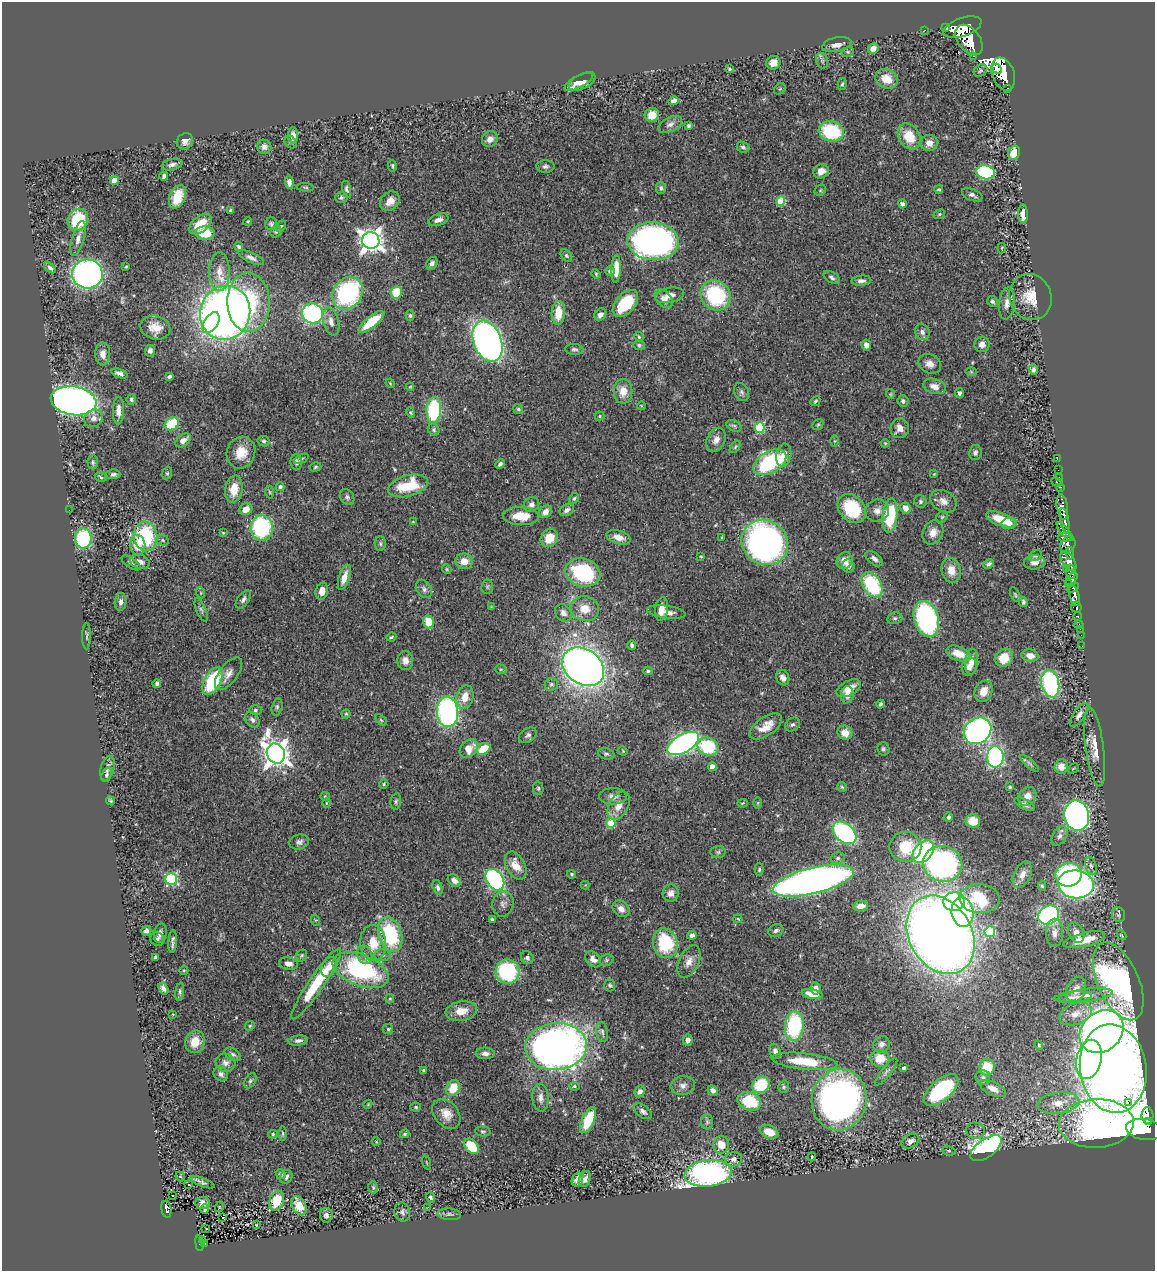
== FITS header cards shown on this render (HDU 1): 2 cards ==
NAXIS1  =                 1153
NAXIS2  =                 1269

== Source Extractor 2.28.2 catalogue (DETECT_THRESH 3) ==
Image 1153 x 1269 px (HDU 1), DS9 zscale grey, 1 PNG px = 1 image px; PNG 1157 x 1273 px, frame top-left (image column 1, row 1269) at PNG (2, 2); each listed source drawn as its Kron ellipse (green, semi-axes under 4 px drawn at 4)
Background 0.632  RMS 0.029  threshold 0.0874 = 3 sigma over >= 5 px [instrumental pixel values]
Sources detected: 486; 2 with non-positive FLUX_AUTO (blend fragments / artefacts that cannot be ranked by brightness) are neither listed nor drawn; the other 484 listed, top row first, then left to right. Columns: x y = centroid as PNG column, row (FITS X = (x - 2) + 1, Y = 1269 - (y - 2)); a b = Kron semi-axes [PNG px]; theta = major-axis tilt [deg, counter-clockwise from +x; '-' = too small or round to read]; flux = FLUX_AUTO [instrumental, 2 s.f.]
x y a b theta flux
962 27 20 9 19 2900
946 28 4 3 - 36
925 30 3 2 - 5.7
969 40 17 11 -52 3300
837 44 15 7 12 16
873 48 5 5 - 14
848 52 6 4 19 3.1
974 56 4 3 - 47
822 61 8 6 -70 4.1
773 63 7 7 - 20
729 69 3 3 - 3.9
997 69 5 4 - 310
980 70 7 5 36 4.6
1003 74 17 11 -69 1900
886 79 12 9 -26 31
582 81 14 7 26 15
579 82 16 6 28 15
842 84 6 4 78 3.3
1008 88 3 3 - 40
780 89 6 5 - 3.3
674 101 5 4 - 10
652 115 7 7 - 23
670 124 13 7 26 10
688 126 4 4 - 3.6
831 131 13 10 -15 140
293 135 8 5 -89 13
909 136 14 10 -60 48
490 139 8 7 - 12
185 141 8 7 - 10
291 142 7 5 -55 3.6
929 143 8 8 - 15
264 147 7 7 - 8.4
743 147 6 5 - 4.3
1014 153 7 6 - 32
172 165 11 5 13 7.2
392 166 6 3 -80 2.9
545 166 9 6 1 6.3
821 171 8 7 - 18
986 172 9 7 -11 240
164 176 4 3 - 5
114 180 4 4 - 19
289 182 7 4 -83 7.3
305 187 8 3 -5 2.5
661 188 6 5 - 4.4
346 189 8 4 -76 4.4
939 189 4 3 - 2.4
820 190 6 5 - 2.7
972 195 11 6 -22 7.2
178 197 12 7 67 40
341 197 6 5 - 4.4
390 201 11 8 45 17
781 201 5 4 - 67
902 204 4 4 - 4.6
230 210 4 3 - 2.3
939 214 6 4 22 3
1023 214 10 4 -87 15
78 220 11 10 - 100
438 220 10 6 19 9.6
248 221 4 3 - 1.8
200 224 13 8 41 36
271 224 6 6 - 4.3
281 226 6 4 62 2.7
276 232 6 5 - 3.2
205 233 10 6 -4 57
78 239 18 6 74 13
371 241 8 8 - 1800
653 241 25 19 -4 780
239 246 5 4 - 3.8
1002 248 5 3 - 2.1
566 255 7 5 -51 3.8
251 258 14 5 -25 8.2
432 263 7 5 56 7.4
126 267 3 2 - 2.1
50 268 7 4 -40 4.7
616 269 14 5 88 31
610 271 5 4 - 5.9
219 272 19 10 89 27
87 274 15 14 - 780
596 274 5 4 - 2.2
832 277 9 5 -34 6.5
861 281 10 5 3 7
348 293 17 14 56 320
396 293 6 5 - 54
670 295 15 7 11 14
716 295 16 14 -44 180
1031 297 23 20 -67 48
664 299 11 7 -46 13
993 301 6 5 - 4.4
248 302 30 21 -89 170
625 303 16 9 49 89
1007 303 16 8 83 14
225 313 27 25 74 1700
313 313 10 10 - 310
558 313 12 6 87 43
600 315 6 5 - 9.7
410 316 5 4 - 3.4
331 322 14 7 -75 14
371 322 16 5 38 65
211 323 11 6 57 86
155 328 15 12 -14 28
922 332 8 7 - 8.2
639 337 5 4 - 2.7
488 341 21 14 -69 1100
982 344 7 7 - 11
639 345 5 5 - 3.4
866 345 5 4 - 9.5
574 349 9 5 -4 5.2
150 351 6 5 - 7.2
103 354 11 7 -90 14
930 364 12 9 -26 13
1033 370 5 4 - 5.9
971 372 6 4 -1 2.4
120 373 8 4 -19 6.5
169 376 4 3 - 4.2
390 383 5 3 - 1.8
934 386 11 7 -16 14
410 387 4 4 - 1.7
623 391 12 9 -90 22
742 392 9 7 -61 6.2
959 393 5 4 - 4.1
890 394 5 4 - 2.1
131 399 5 4 - 4.2
74 401 23 14 -9 1300
815 401 5 4 - 3
903 401 6 5 - 5.9
642 406 4 3 - 1.5
518 409 5 4 - 2.6
434 410 13 7 87 180
118 411 14 5 89 13
411 412 5 4 - 2.4
599 416 5 4 - 2.4
93 418 10 8 38 11
172 424 7 6 - 83
818 424 6 5 - 2.7
734 426 8 5 -28 4
759 428 5 5 - 150
900 428 10 9 - 15
434 430 6 5 - 4
183 440 9 5 37 15
716 440 12 9 65 14
264 441 6 5 - 4
835 441 6 4 90 2.4
885 443 4 4 - 1.9
735 447 7 3 55 2.6
241 453 16 14 67 38
975 453 7 6 - 6.1
784 455 11 7 79 22
301 459 8 4 27 3.4
1057 459 3 2 - 6.6
93 462 7 5 -89 3.8
296 462 8 5 -88 6.8
770 462 18 11 30 200
500 464 5 3 - 4.8
315 467 6 4 18 3.1
1058 470 2 2 - 5.7
167 473 6 5 - 3
113 474 7 5 1 5.3
934 474 4 4 - 1.8
101 477 6 4 -30 3.1
1059 477 2 2 - 7.5
1057 482 6 3 -24 52
408 486 20 10 15 83
280 487 4 4 - 5.6
1060 487 4 2 - 23
234 489 14 8 81 37
270 492 6 4 -87 2.7
347 497 8 6 -57 5.9
574 498 6 4 61 3.1
920 501 6 6 - 3.9
943 501 14 10 -30 15
531 504 8 7 - 8
1062 507 13 5 -81 750
852 508 16 12 -48 110
905 508 6 5 - 15
246 509 7 5 33 19
69 510 2 2 - 34
567 510 8 5 31 8.4
877 511 12 11 - 15
545 512 7 5 47 15
890 515 17 7 84 120
521 516 18 9 -1 40
942 517 6 5 - 3.1
1001 519 15 6 -20 51
1065 520 12 4 -80 790
413 522 4 4 - 1.8
1009 524 7 5 8 9.5
262 528 12 11 - 200
1065 531 12 4 -51 250
933 532 12 10 64 19
223 533 3 3 - 1.7
145 536 15 12 -82 170
619 537 12 6 -16 17
722 537 3 2 - 1.3
1064 537 7 4 -2 260
83 538 10 8 88 180
549 538 9 8 - 38
163 540 6 5 - 3.3
765 542 24 22 -35 810
380 544 7 5 -88 4.2
1068 544 8 7 - 450
138 545 10 7 -86 34
1070 553 6 4 -81 190
701 556 4 3 - 2
1035 556 7 5 30 3.9
874 559 10 5 -39 7.8
464 561 9 8 - 23
845 561 8 8 - 21
1068 561 11 6 -58 590
140 562 10 7 -17 14
1035 562 11 7 5 12
131 563 11 5 -35 5.4
988 564 6 4 29 5
848 566 6 6 - 7.9
447 569 5 4 - 2.2
1066 569 2 2 - 4.7
951 570 12 9 -76 24
1071 572 6 5 - 690
583 573 18 14 -18 200
344 577 13 5 72 21
1072 579 7 4 48 390
1068 583 3 2 - 130
872 585 14 9 -57 150
487 587 7 6 - 3.3
1073 588 6 4 32 340
424 589 10 7 -57 7.6
322 591 8 6 75 16
201 593 5 3 - 2
1015 595 8 4 -64 3
1075 596 11 5 -75 820
243 600 10 5 55 6.8
121 602 9 6 83 7.7
1023 602 5 4 - 3.8
491 607 3 3 - 1.6
1076 607 6 5 - 180
585 609 14 12 -13 30
662 609 12 6 81 21
201 610 12 5 -68 5.2
666 612 19 6 -8 17
563 613 9 7 -49 10
1077 616 4 3 - 71
895 618 8 5 13 4.2
926 619 18 12 -72 380
428 622 6 5 - 56
1079 625 4 3 - 29
1080 629 2 2 - 3.3
1081 635 2 2 - 6.1
86 636 13 3 -89 4.1
391 637 5 3 - 2.7
632 645 5 4 - 4.3
1082 646 3 2 - 3.5
959 654 13 7 -21 32
1030 656 8 6 -12 17
1004 658 9 8 - 44
405 660 9 8 - 13
972 662 13 6 84 14
969 666 9 7 74 14
583 667 22 17 -36 1600
501 669 6 4 -19 2.7
648 671 5 3 - 2.7
228 674 19 9 53 16
783 678 8 6 -65 10
213 681 15 8 62 130
157 684 4 4 - 5.5
551 684 6 6 - 4.5
1050 684 14 8 -79 270
849 688 13 7 27 24
984 691 11 8 66 24
847 695 8 6 82 11
465 697 12 8 75 26
881 704 4 3 - 4.5
277 707 8 5 76 4.7
255 710 6 5 - 3.8
447 712 15 10 -86 450
346 714 4 4 - 2.4
1079 715 14 6 56 9.2
252 720 9 6 -54 7.4
381 720 7 4 -44 3
792 725 8 6 39 5.4
766 726 18 9 34 27
978 731 14 12 39 890
845 733 8 7 - 22
528 735 9 7 33 6.1
683 743 18 9 29 640
708 747 11 8 -22 120
1095 747 40 9 -82 31
469 749 10 7 46 30
483 749 7 5 32 55
883 749 7 6 - 4.3
623 751 5 4 - 1.8
276 754 10 8 -65 2300
606 754 8 5 -13 4.4
995 757 11 8 -89 350
1030 763 12 4 -40 4.5
1061 766 7 6 - 16
712 767 4 4 - 25
107 768 13 6 75 11
1073 768 6 2 45 1.5
107 775 7 5 69 4.2
384 784 5 4 - 2.5
842 787 5 4 - 2.6
1010 787 3 3 - 2.1
538 788 7 5 -78 4
325 796 5 4 - 2.4
613 796 13 8 -1 13
1027 796 10 8 54 18
110 801 5 4 - 2.8
396 801 8 5 79 4.2
326 803 4 3 - 1.4
743 803 5 3 - 1.9
758 803 6 4 89 2.3
1025 804 11 5 -28 7.4
619 806 15 9 61 23
1077 816 15 12 -79 810
949 817 4 4 - 3.1
973 821 7 6 - 27
611 823 5 4 - 75
844 833 13 9 -42 310
1060 836 10 7 57 8
299 842 10 7 14 7.5
905 847 16 15 - 70
718 852 7 6 - 4.4
923 852 13 8 47 270
838 858 7 5 15 5
943 864 20 18 -15 540
516 865 15 9 -62 25
1091 866 9 5 -75 5.7
759 869 6 4 89 3.5
572 874 4 4 - 2.9
1022 875 14 8 64 16
1068 875 13 11 13 220
171 879 6 6 - 240
454 880 7 5 -40 10
495 880 12 8 -57 400
813 880 41 13 14 1700
1076 884 18 14 -9 910
585 885 4 4 - 1.7
1042 886 5 4 - 2.9
438 887 7 5 -74 5.6
671 893 8 8 - 12
979 899 20 14 -4 100
954 902 11 9 2 300
503 904 13 10 79 12
861 906 7 5 9 14
621 909 9 7 -44 14
963 912 15 11 -82 150
1049 915 11 9 30 480
1119 915 7 6 - 5.3
492 919 4 3 - 4
738 919 4 4 - 2.2
315 920 5 3 - 1.9
146 931 5 4 - 6.9
776 931 8 6 24 6.7
990 932 5 5 - 140
160 933 10 6 77 9.3
1054 933 14 8 89 15
1076 933 10 7 -64 15
390 935 18 11 -72 150
692 935 4 4 - 7.6
941 935 41 31 -60 3100
1122 935 5 3 - 2.6
157 939 7 6 - 4.6
1084 940 21 7 14 48
173 942 11 3 86 6.3
373 943 18 13 -86 44
665 943 15 12 -75 110
365 955 9 7 -65 9
383 955 8 6 3 5.9
302 956 6 5 - 3.2
155 957 3 3 - 3.5
527 958 7 6 - 5.8
593 959 9 6 -45 11
606 960 7 5 22 4.1
689 962 17 9 64 18
288 964 9 6 -14 13
329 967 10 7 64 15
184 970 4 3 - 1.8
361 970 29 15 -21 280
507 972 12 12 - 170
1118 981 41 20 -66 780
316 984 42 7 56 120
610 985 6 5 - 3.9
163 988 6 4 -57 7.3
816 988 6 5 - 14
1076 989 13 9 65 18
180 992 9 4 81 4.3
812 994 11 5 -11 23
1086 996 27 6 7 20
1073 997 18 5 5 11
390 999 4 4 - 2.4
461 1011 16 9 9 27
173 1014 3 3 - 1.6
1076 1014 17 10 20 23
250 1026 5 4 - 2.4
794 1026 15 9 85 170
388 1029 5 5 - 2.8
602 1032 10 6 -82 6.3
1101 1032 23 19 43 1100
688 1040 5 5 - 11
298 1041 10 5 6 7.3
195 1042 11 9 71 32
881 1044 8 7 - 8.6
1039 1045 4 3 - 2.2
556 1046 31 23 4 1400
775 1051 8 5 -68 8.9
485 1053 9 5 -2 8.3
233 1054 9 5 -31 5.3
880 1058 9 8 - 35
1089 1059 20 12 77 810
805 1061 33 8 -6 73
225 1063 10 9 - 10
987 1067 8 7 - 54
903 1068 3 3 - 4.8
1113 1069 44 33 -81 2500
424 1070 3 3 - 2.5
886 1072 17 5 52 6.3
221 1074 8 6 -46 7.1
983 1078 7 7 - 7.3
250 1081 8 5 60 4.6
683 1085 12 9 9 11
761 1085 9 8 - 92
574 1086 5 4 - 3.7
784 1087 6 5 - 3.6
453 1088 8 6 65 40
993 1089 14 6 -26 17
713 1090 5 5 - 7.7
941 1090 21 10 41 180
640 1091 6 5 - 7.8
540 1098 14 8 -89 12
839 1100 31 27 76 810
749 1101 12 8 -19 89
1128 1102 3 3 - 1200
1058 1103 21 10 7 30
368 1104 4 3 - 1.7
416 1107 5 4 - 2.6
643 1111 10 6 -38 7.4
446 1114 17 12 -50 24
1148 1116 8 6 -85 190
588 1120 14 6 66 73
1148 1121 4 3 - 180
707 1122 8 6 -90 5.1
1096 1123 37 24 2 1000
1144 1129 18 10 -9 1300
483 1131 7 5 -3 3.6
975 1131 9 8 - 8
769 1132 9 6 -20 29
283 1133 7 3 90 3
273 1134 5 4 - 3.2
405 1134 4 4 - 3
910 1141 9 7 29 11
376 1142 4 3 - 1.7
721 1145 9 8 - 29
471 1146 9 6 -50 77
986 1148 18 9 36 660
949 1151 7 4 -16 3.3
812 1157 4 3 - 2.2
734 1159 8 7 - 8
426 1163 7 3 -71 1.8
708 1173 23 13 8 690
281 1174 5 4 - 4
180 1177 5 4 - 2.3
286 1177 7 6 - 5.4
585 1179 8 5 70 8
577 1180 7 5 73 9.1
203 1182 13 3 -21 6.1
189 1184 3 3 - 39
373 1187 6 4 -75 3.2
172 1196 3 2 - 3
431 1197 5 4 - 3.9
277 1201 10 7 70 55
203 1203 7 6 - 10
299 1206 10 6 -62 35
219 1207 5 3 - 1.6
428 1207 3 2 - 2.9
166 1209 8 5 -81 130
205 1209 5 3 - 4.1
402 1212 9 7 -77 7
449 1214 12 6 -4 6.7
326 1215 7 6 - 7.2
222 1218 3 3 - 35
256 1225 4 4 - 1.4
206 1229 3 2 - 2.2
202 1241 3 2 - 24
199 1243 8 3 -82 85
205 1244 3 3 - 13
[2 non-positive-flux detections neither listed nor drawn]